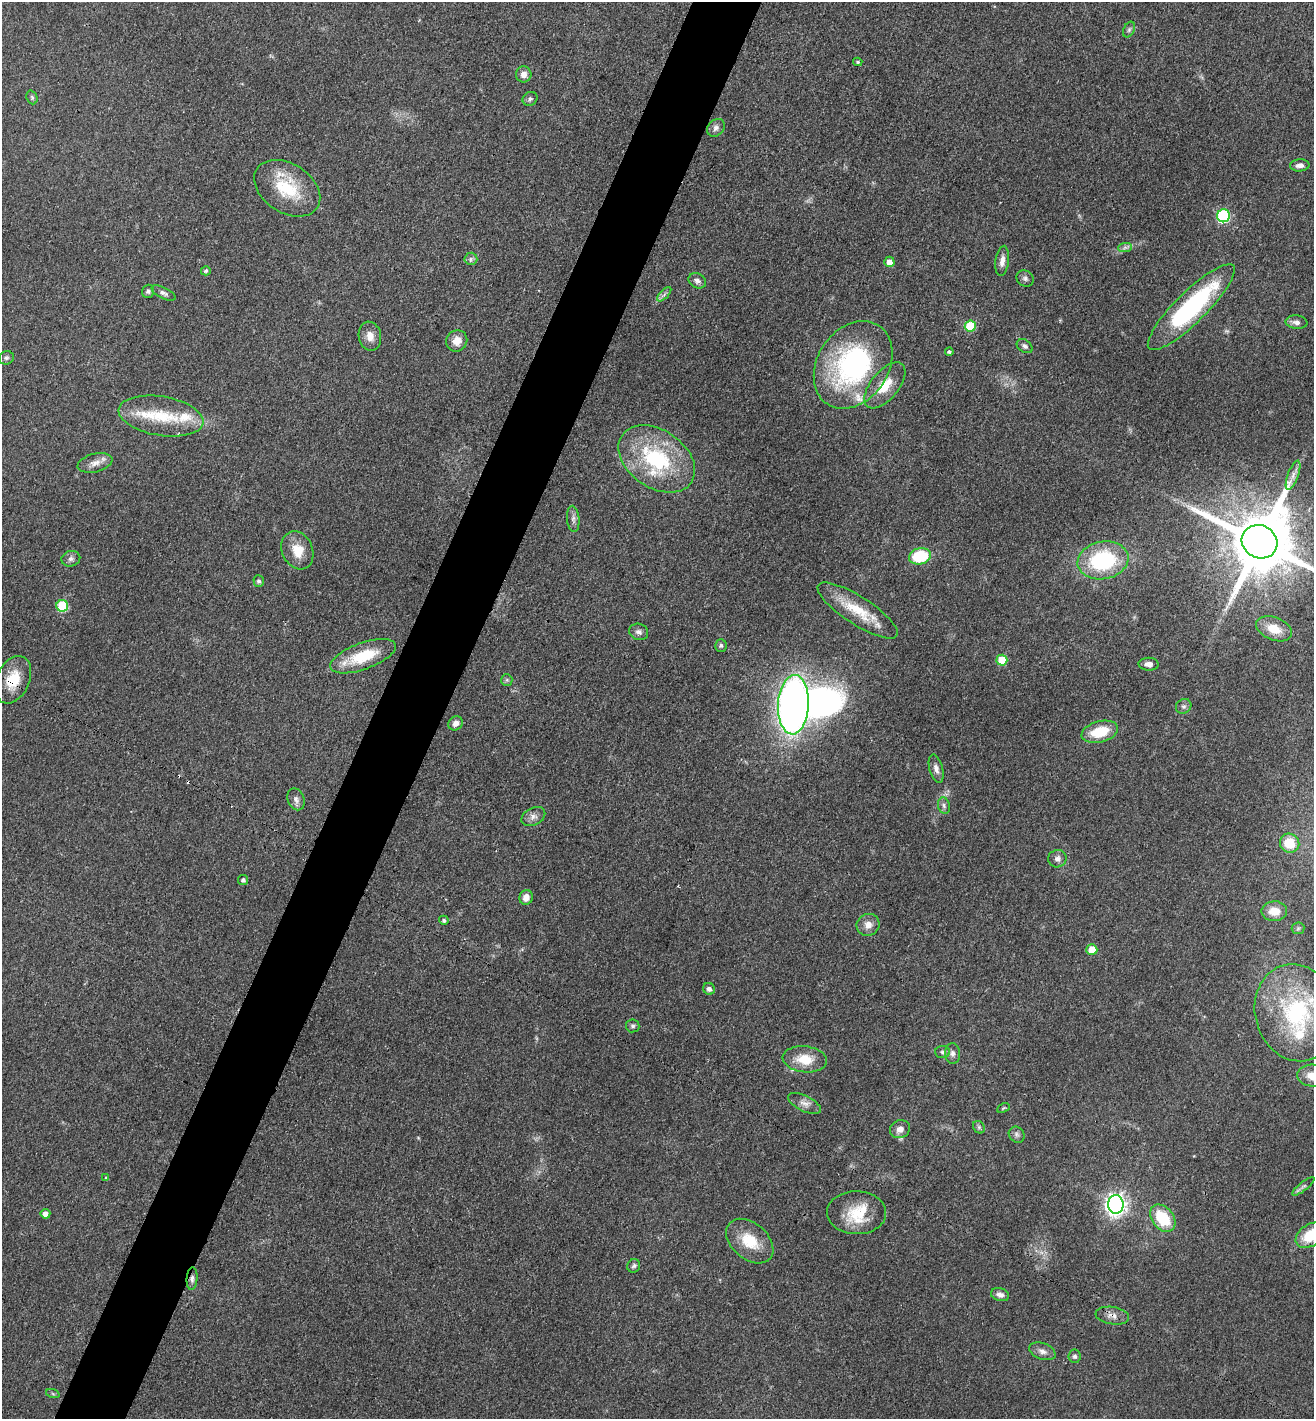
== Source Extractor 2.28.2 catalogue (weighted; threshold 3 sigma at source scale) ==
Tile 7 of 4 x 4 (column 3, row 2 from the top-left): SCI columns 2784-4095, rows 2846-4262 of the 5702 x 5692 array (HDU 1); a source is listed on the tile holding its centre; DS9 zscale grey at full resolution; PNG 1316 x 1421 px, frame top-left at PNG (2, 2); each listed source drawn as its Kron ellipse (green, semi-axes under 4 px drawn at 4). Shown black and unused: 5% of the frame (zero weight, under 3 of 4 exposures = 2% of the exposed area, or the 3 px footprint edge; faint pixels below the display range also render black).
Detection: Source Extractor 2.28.2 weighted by HDU 2 'WHT'; one run over the whole footprint, this tile lists its part. Background 0.0823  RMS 0.0062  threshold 0.0278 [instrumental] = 3 sigma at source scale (4.5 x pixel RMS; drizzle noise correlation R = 1.50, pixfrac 1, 0.05/0.05 arcsec/px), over >= 5 px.
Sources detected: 109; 1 inside a brighter object's white glare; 4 cosmic-ray / hot-pixel residue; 1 long thin detection or spike segment (spike, bleed or trail) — neither listed nor drawn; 9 inside a brighter listed object's ellipse — not listed separately; the other 94 listed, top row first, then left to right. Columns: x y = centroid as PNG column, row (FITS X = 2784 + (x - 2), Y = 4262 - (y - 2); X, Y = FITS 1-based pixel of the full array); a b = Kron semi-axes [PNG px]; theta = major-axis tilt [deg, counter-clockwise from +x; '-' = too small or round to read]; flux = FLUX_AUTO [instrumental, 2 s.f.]
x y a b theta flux
1129 30 8 5 63 1.4
858 62 4 3 - 0.95
524 74 8 8 - 3.7
32 97 7 5 -69 1.1
530 99 8 6 33 1.6
716 128 10 8 48 2.5
1300 165 10 6 5 2.8
287 188 36 24 -33 32
1223 216 6 6 - 74
1125 247 7 4 1 1.5
471 259 6 6 - 1.6
1002 261 15 6 82 4.3
889 262 5 5 - 5
206 271 5 4 - 1.1
1025 278 9 7 -35 2
697 281 9 7 -30 2.4
148 291 7 6 - 1.3
163 293 13 5 -26 2.2
664 294 9 3 45 1.6
1191 307 59 15 45 88
1296 322 11 6 -6 3.1
970 326 5 5 - 29
370 336 15 11 -79 5.6
457 341 11 10 - 6.4
1025 346 9 6 -34 1.9
949 352 4 4 - 1.3
6 358 7 6 - 1.6
853 365 47 35 57 120
885 385 27 14 51 14
161 416 43 19 -9 27
657 459 42 29 -34 61
95 463 18 9 14 5
1293 475 15 5 70 3.8
573 519 13 6 -85 2.4
1259 542 18 16 -27 6900
297 550 20 15 -66 12
920 556 11 8 13 30
71 559 9 7 14 2.3
1103 560 26 18 11 59
259 581 6 5 - 1.7
62 606 6 6 - 35
858 610 47 14 -33 22
1274 629 18 11 -23 10
639 632 10 8 -19 2.5
721 645 6 5 - 1.3
363 656 34 13 20 25
1002 660 5 5 - 19
1149 664 10 6 -2 3.3
13 680 25 16 65 17
507 680 6 5 - 1.1
793 705 30 15 87 350
1184 706 8 7 - 1.8
456 723 7 6 - 2.9
1100 732 19 10 14 18
936 769 14 6 -75 3.3
296 799 11 8 -67 2.9
944 806 8 6 -74 1.8
533 817 12 8 28 3.3
1290 843 10 9 - 15
1057 859 9 8 - 3.1
243 880 5 5 - 1.7
526 897 7 6 - 4.9
1274 911 13 10 1 8.2
444 920 5 4 - 1.7
868 925 11 11 - 5
1298 928 6 6 - 1.1
1092 950 5 5 - 11
709 989 6 5 - 2.2
1296 1013 49 41 -74 83
633 1026 7 6 - 1.4
942 1052 7 6 - 1.6
953 1053 10 7 -87 2.7
805 1059 22 13 -6 14
1312 1076 15 11 -5 9
804 1103 18 7 -26 4.2
1003 1108 6 4 25 0.77
979 1127 7 5 -47 1.2
900 1129 10 8 24 4.4
1017 1135 8 7 - 2
106 1178 4 3 - 0.65
1303 1186 14 4 38 1.7
1116 1204 9 7 88 370
857 1213 29 21 -1 19
45 1214 5 4 - 3.9
1163 1218 15 10 -51 26
1311 1235 17 10 34 21
750 1241 27 18 -40 19
634 1266 7 6 - 1.5
192 1279 11 5 87 2.3
1000 1295 9 6 -16 2.8
1112 1316 17 8 -8 4.5
1042 1351 14 8 -21 3.4
1075 1356 6 6 - 1.6
53 1394 7 4 -19 0.97
Overlapping masked pixels (flux is a lower limit): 3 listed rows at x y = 13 680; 192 1279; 1112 1316
Isophote crosses this tile's border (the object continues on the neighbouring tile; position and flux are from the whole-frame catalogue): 4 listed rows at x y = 1259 542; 1296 1013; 1312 1076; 1311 1235